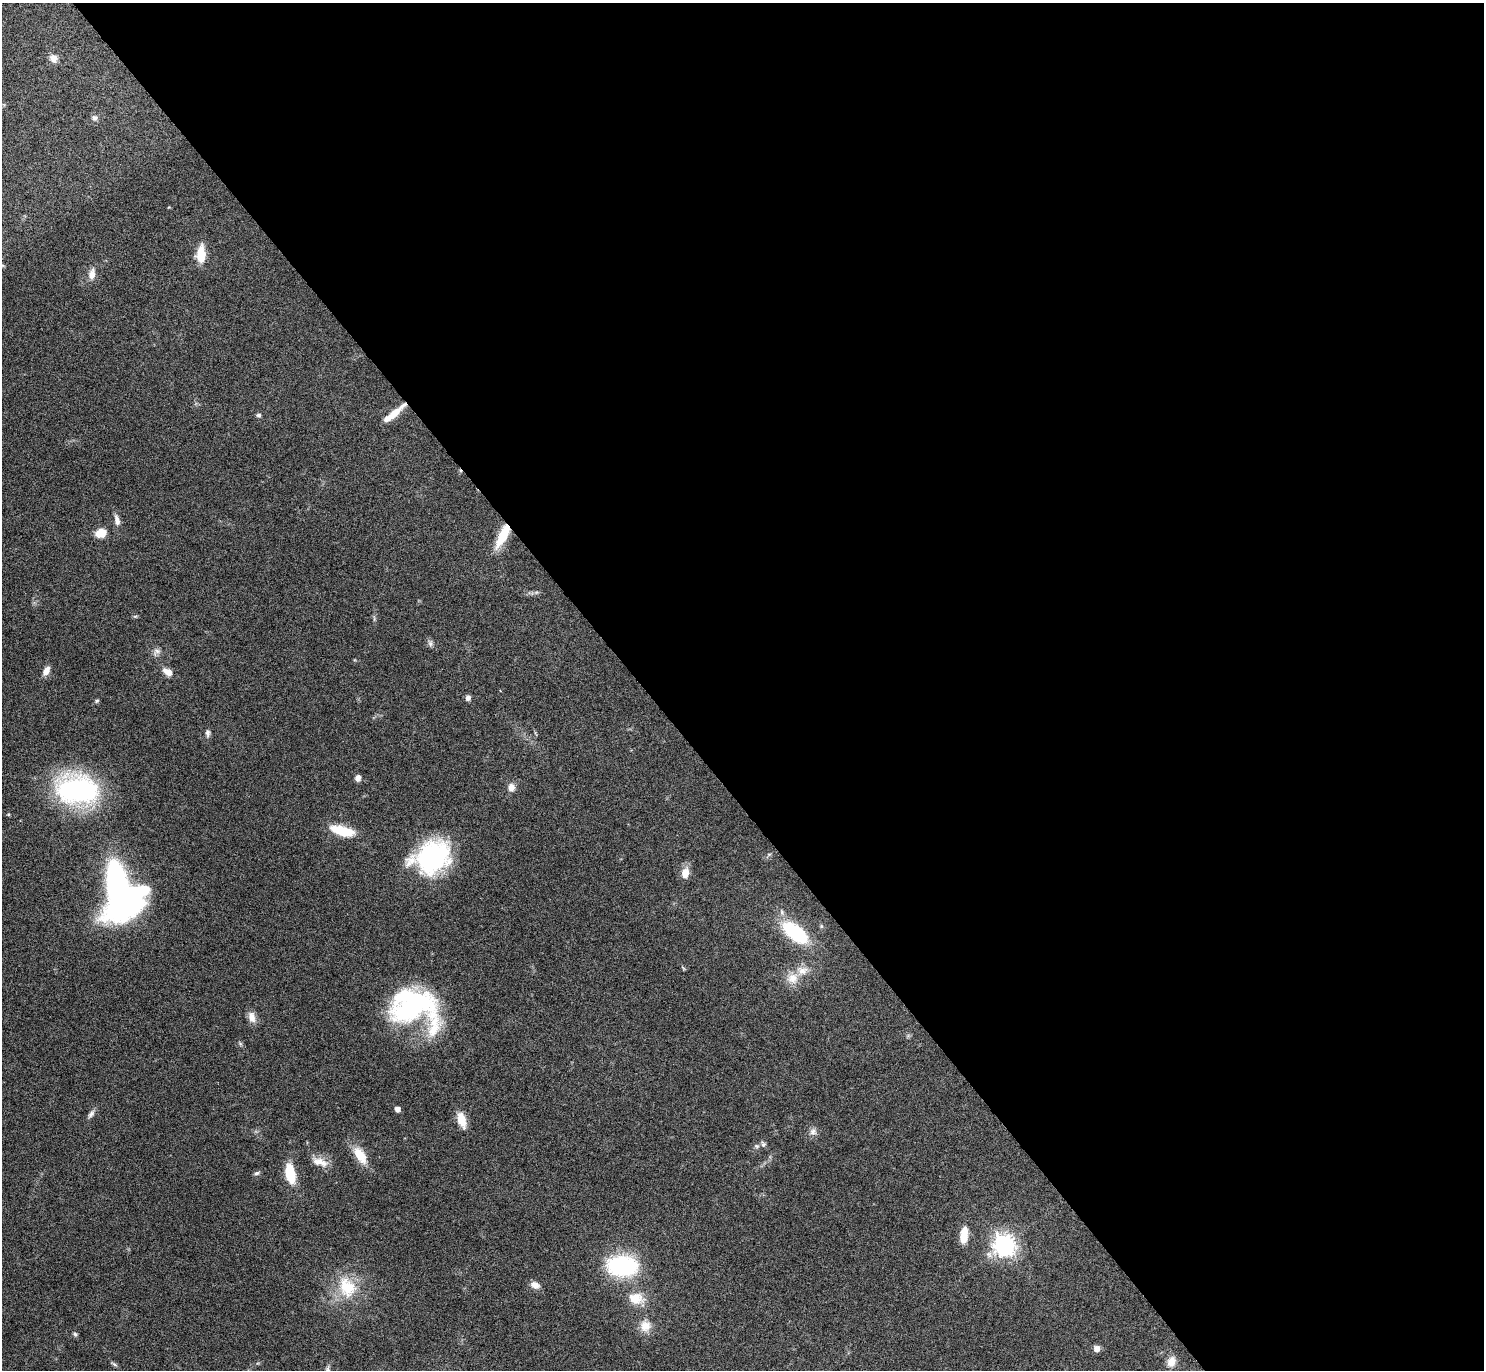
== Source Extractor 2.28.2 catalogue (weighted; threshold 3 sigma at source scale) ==
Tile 8 of 4 x 4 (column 4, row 2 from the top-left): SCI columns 4454-5935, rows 2906-4273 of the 5943 x 5938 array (HDU 1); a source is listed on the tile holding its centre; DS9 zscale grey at full resolution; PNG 1486 x 1372 px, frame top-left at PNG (2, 3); no overlay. Shown black and unused: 57% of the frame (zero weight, under 4 of 8 exposures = <1% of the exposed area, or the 3 px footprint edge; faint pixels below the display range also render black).
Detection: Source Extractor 2.28.2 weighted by HDU 2 'WHT'; one run over the whole footprint, this tile lists its part. Background 0.0651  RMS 0.0049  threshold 0.0201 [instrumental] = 3 sigma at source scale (4.09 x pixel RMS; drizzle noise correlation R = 1.36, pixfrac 0.8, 0.05/0.05 arcsec/px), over >= 5 px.
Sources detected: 54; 2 inside a brighter object's white glare — not listed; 2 inside a brighter listed object's ellipse — not listed separately; the other 50 listed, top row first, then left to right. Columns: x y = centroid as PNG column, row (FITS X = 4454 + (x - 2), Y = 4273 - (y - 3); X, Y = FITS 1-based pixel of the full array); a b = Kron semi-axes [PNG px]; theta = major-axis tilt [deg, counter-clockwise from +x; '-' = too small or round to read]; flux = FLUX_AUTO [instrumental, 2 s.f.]
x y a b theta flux
53 58 11 10 - 3
94 118 7 7 - 1.5
201 254 14 8 87 12
92 274 14 8 82 3.6
394 414 28 6 39 7.5
259 415 6 5 - 0.87
117 520 15 7 -78 2.7
101 533 10 7 21 8.4
503 535 29 9 63 13
430 643 8 6 -61 1.3
156 652 12 8 49 1.9
46 671 11 7 60 3
168 672 11 7 -31 4
468 698 6 5 - 1.6
97 701 5 4 - 0.71
208 733 9 6 -88 1.3
358 778 6 5 - 2.3
511 787 10 8 -87 2.9
77 790 33 22 -7 100
342 831 30 11 -15 12
769 854 6 4 1 0.63
432 857 37 28 29 63
685 873 12 8 81 4.6
117 891 42 16 -77 160
795 932 30 14 -38 32
793 978 16 14 39 6
412 1005 59 29 25 61
252 1017 15 9 -74 3.2
397 1109 5 4 - 2.4
91 1114 12 6 53 1.6
461 1120 19 9 -74 6.5
813 1131 10 9 - 2.1
763 1144 8 7 - 1.1
756 1146 6 5 - 0.91
360 1155 24 12 -57 8.5
320 1162 23 9 -17 5
257 1173 7 5 17 0.93
290 1173 18 9 -78 16
964 1235 20 8 82 6.8
1004 1245 8 7 - 310
622 1266 29 18 -2 50
535 1285 11 8 -25 3.1
347 1287 30 22 -65 18
636 1298 19 14 -8 8.5
645 1326 15 14 - 5.6
75 1334 6 5 - 0.86
1096 1348 6 6 - 2.8
1171 1362 14 10 72 4
114 1364 8 4 -35 0.83
328 1370 10 5 -85 1.2
Overlapping masked pixels (flux is a lower limit): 2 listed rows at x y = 394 414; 503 535
Isophote crosses this tile's border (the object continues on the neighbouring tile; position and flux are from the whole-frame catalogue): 1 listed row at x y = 328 1370